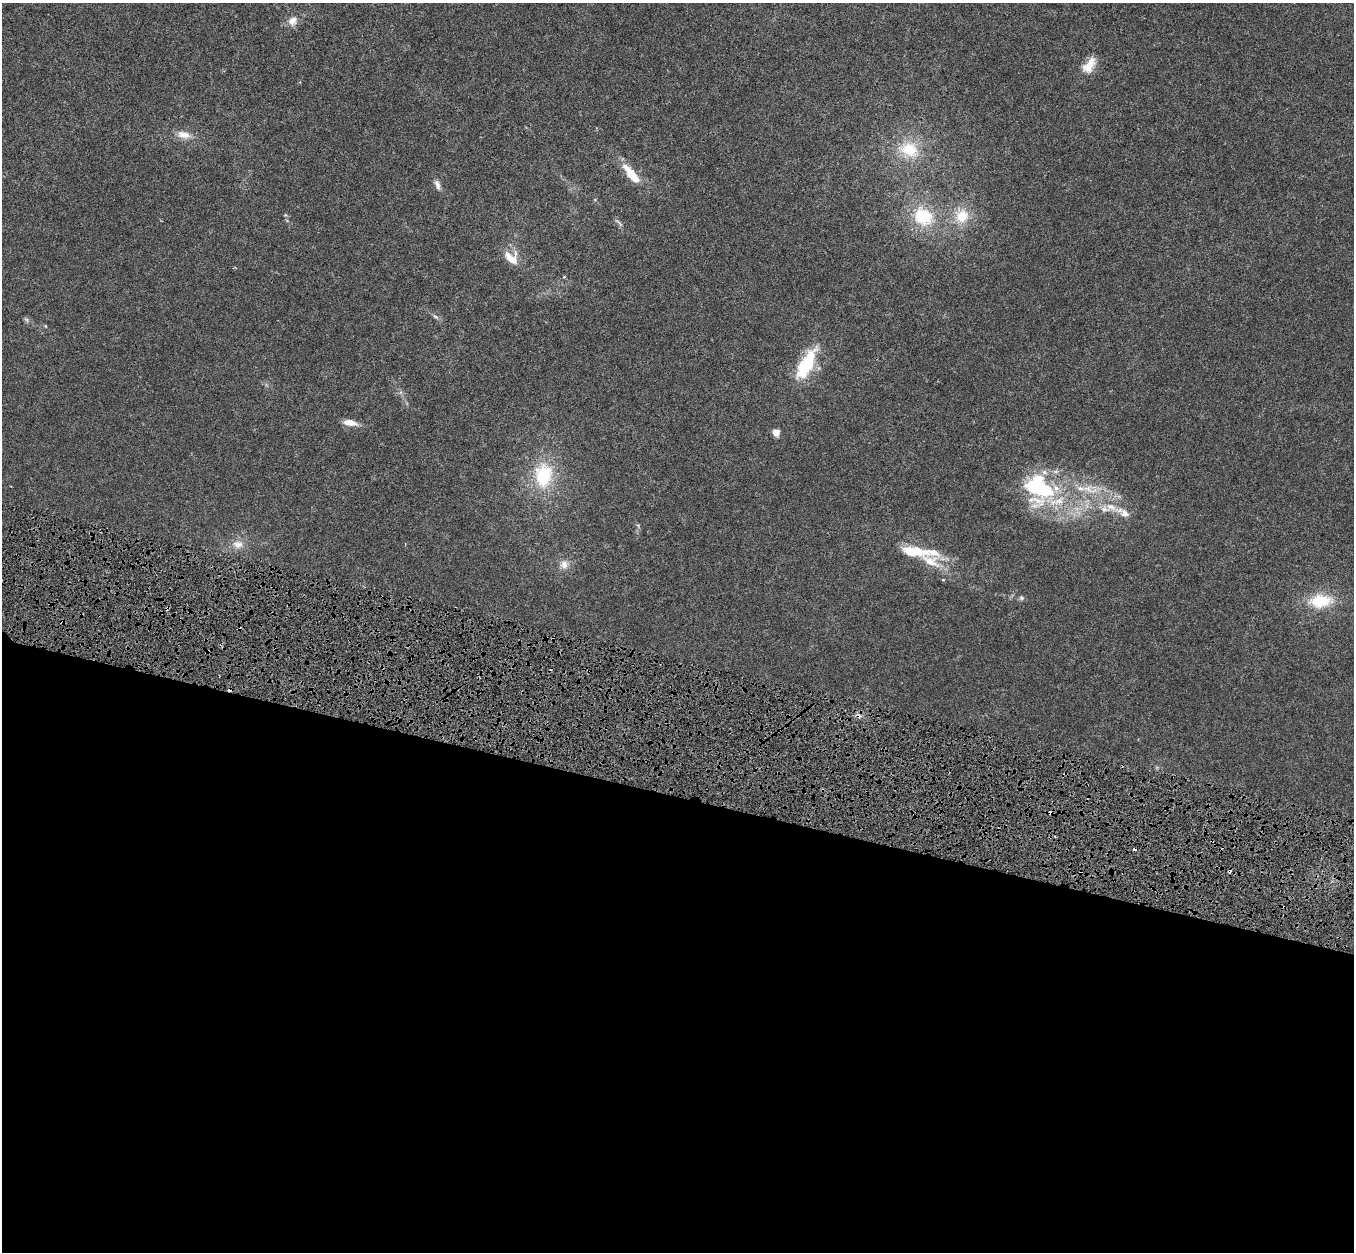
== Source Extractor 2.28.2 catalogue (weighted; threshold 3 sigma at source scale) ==
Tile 14 of 4 x 4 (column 2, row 4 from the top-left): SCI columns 1364-2715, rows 328-1577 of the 5422 x 5593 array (HDU 1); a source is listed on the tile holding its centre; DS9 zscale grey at full resolution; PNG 1356 x 1254 px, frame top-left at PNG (2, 3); no overlay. Shown black and unused: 37% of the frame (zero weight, under 4 of 8 exposures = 1% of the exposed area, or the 3 px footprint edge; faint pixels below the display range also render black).
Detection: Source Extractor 2.28.2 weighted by HDU 2 'WHT'; one run over the whole footprint, this tile lists its part. Background 0.00445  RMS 9.8e-04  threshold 0.004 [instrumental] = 3 sigma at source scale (4.09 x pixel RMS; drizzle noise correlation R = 1.36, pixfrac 0.8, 0.0396/0.0396 arcsec/px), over >= 5 px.
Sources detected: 44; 1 inside a brighter object's white glare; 7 cosmic-ray / hot-pixel residue — not listed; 7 inside a brighter listed object's ellipse — not listed separately; the other 29 listed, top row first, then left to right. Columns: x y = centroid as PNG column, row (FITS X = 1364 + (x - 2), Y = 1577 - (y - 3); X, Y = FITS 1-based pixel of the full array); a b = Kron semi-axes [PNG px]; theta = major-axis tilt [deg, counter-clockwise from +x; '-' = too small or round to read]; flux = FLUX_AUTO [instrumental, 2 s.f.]
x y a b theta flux
292 21 13 11 49 0.72
1089 65 23 12 51 1.3
184 135 20 10 -14 0.98
909 149 26 18 -24 3.1
631 173 22 8 -47 1.9
437 185 15 6 -72 0.43
923 216 26 22 -36 4.2
962 216 19 17 42 2.1
619 223 16 4 -44 0.22
511 258 19 14 -44 1.5
564 277 5 4 - 0.092
436 317 9 5 -27 0.2
26 319 7 4 -19 0.16
45 326 6 3 -70 0.083
809 361 38 14 72 3.6
350 423 17 7 -9 0.8
776 433 5 4 - 1.4
543 475 34 24 88 5.1
1040 487 39 32 -34 10
1088 489 33 14 -6 2.8
1111 507 17 13 -8 1.4
638 525 6 4 -19 0.11
238 544 15 11 -4 0.88
913 551 33 10 -7 3.2
564 564 12 11 - 0.7
943 580 4 3 - 0.068
1021 598 7 6 - 0.19
1320 601 26 15 5 3.3
167 608 4 3 - 0.15
Overlapping masked pixels (flux is a lower limit): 1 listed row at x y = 167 608